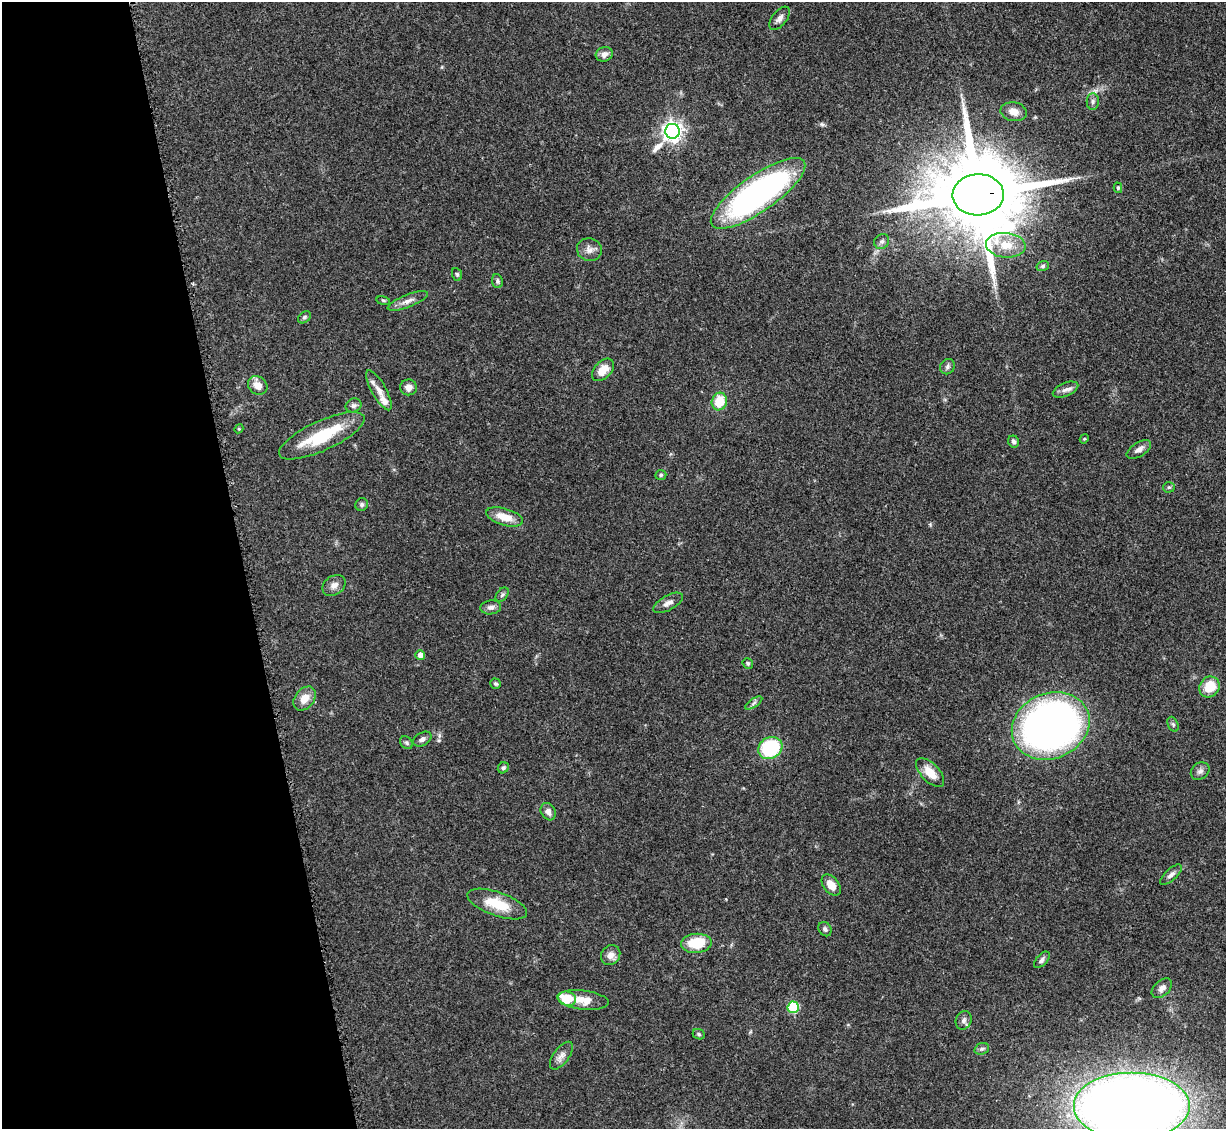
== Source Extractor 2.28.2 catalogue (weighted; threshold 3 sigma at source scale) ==
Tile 5 of 4 x 4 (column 1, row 2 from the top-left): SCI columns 112-1335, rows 2460-3586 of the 5092 x 5004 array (HDU 1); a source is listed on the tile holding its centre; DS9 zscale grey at full resolution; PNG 1228 x 1131 px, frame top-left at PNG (2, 2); each listed source drawn as its Kron ellipse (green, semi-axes under 4 px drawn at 4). Shown black and unused: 20% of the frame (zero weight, under 3 of 5 exposures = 4% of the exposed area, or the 3 px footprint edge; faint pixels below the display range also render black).
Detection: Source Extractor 2.28.2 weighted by HDU 2 'WHT'; one run over the whole footprint, this tile lists its part. Background 0.0707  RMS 0.0033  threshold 0.0149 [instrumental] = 3 sigma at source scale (4.5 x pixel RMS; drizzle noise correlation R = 1.50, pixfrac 1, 0.05/0.05 arcsec/px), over >= 5 px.
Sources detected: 73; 1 long thin detection or spike segment (spike, bleed or trail) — neither listed nor drawn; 3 inside a brighter listed object's ellipse — not listed separately; the other 69 listed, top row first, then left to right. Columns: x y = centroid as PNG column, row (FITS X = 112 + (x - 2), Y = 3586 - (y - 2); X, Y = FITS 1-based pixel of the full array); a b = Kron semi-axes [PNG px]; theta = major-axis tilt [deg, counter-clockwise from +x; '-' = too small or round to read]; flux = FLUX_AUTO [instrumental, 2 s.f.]
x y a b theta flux
779 18 14 7 51 1.7
604 54 8 7 - 2
1093 102 8 6 89 0.94
1014 112 13 9 -11 2.7
672 131 7 7 - 180
1118 188 5 4 - 0.57
758 193 56 18 35 110
978 195 26 20 2 6100
882 241 8 7 - 0.86
1006 245 20 12 -5 6.5
589 250 12 11 - 2.1
1043 266 6 5 - 0.6
457 274 6 5 - 0.54
497 281 7 5 -81 0.68
383 301 7 3 -9 0.42
408 301 21 6 21 2.4
304 317 7 5 40 0.66
947 367 8 7 - 0.93
603 370 13 8 47 4.1
258 385 10 8 -36 3.3
408 387 8 8 - 1.9
379 390 22 7 -61 2.7
1065 390 13 6 22 1.6
719 401 9 7 71 8.1
354 405 8 6 21 0.96
239 429 4 4 - 0.41
322 436 46 15 25 17
1084 439 5 3 - 0.33
1014 442 6 5 - 0.86
1139 449 14 7 32 1.8
661 475 5 5 - 0.57
1169 487 6 5 - 0.49
362 504 7 6 - 0.75
505 517 19 8 -16 5.1
334 585 12 9 34 2.1
502 595 8 5 50 0.7
668 603 16 7 29 1.9
491 607 10 7 7 1.3
420 655 5 5 - 2.1
748 663 5 5 - 0.59
496 684 5 5 - 0.62
1210 687 11 9 52 7.3
305 698 13 9 51 4.3
754 703 10 4 34 0.81
1173 724 8 5 -65 0.64
1051 726 40 32 23 220
422 739 10 6 30 1.3
406 743 7 5 -44 0.67
770 748 12 10 29 25
503 768 6 5 - 0.74
1200 771 10 8 36 1.3
930 772 18 9 -47 5.3
548 812 9 7 -60 1.8
1171 875 13 5 42 1.4
831 885 12 7 -50 3.2
497 904 31 12 -20 9.5
825 929 7 6 - 0.83
696 943 15 9 5 11
611 955 10 9 - 2.3
1042 960 10 5 47 1.1
1162 988 12 7 42 1.5
567 999 9 7 -14 8.3
583 1000 26 9 -7 5.8
793 1007 5 5 - 21
964 1020 9 7 66 1.3
699 1034 6 5 - 0.59
982 1049 7 5 20 0.79
561 1056 16 8 53 2
1132 1106 58 34 0 550
Overlapping masked pixels (flux is a lower limit): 1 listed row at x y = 978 195
Isophote crosses this tile's border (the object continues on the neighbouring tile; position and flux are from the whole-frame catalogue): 1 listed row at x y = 1132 1106